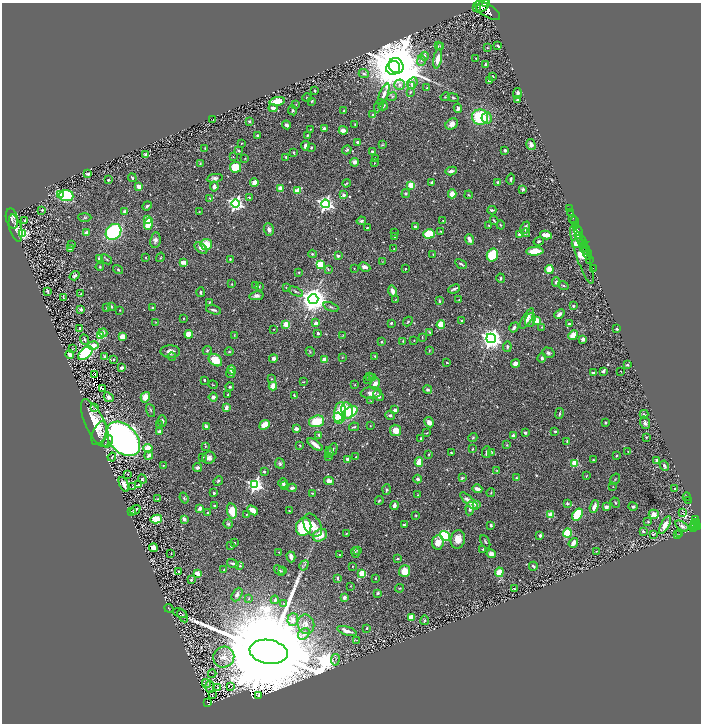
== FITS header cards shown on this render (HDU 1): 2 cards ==
NAXIS1  =                 1397
NAXIS2  =                 1443

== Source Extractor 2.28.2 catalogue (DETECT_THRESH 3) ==
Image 1397 x 1443 px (HDU 1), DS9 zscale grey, zoomed out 1/2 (1 PNG px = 2 x 2 image px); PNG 703 x 726 px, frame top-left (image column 1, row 1442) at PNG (2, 3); each listed source drawn as its Kron ellipse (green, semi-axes under 4 px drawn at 4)
Background 0.621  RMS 0.014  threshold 0.043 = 3 sigma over >= 5 px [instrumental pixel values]
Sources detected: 665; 52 cannot appear on this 1/2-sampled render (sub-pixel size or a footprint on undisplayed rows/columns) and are neither listed nor drawn; of the other 613, the 500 brightest by FLUX_AUTO listed and drawn (113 fainter detections omitted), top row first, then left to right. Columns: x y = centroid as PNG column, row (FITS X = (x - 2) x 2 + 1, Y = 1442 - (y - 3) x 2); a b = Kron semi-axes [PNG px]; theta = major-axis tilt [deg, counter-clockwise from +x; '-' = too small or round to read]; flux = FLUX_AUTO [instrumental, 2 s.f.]
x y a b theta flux
486 3 2 2 - 140
483 6 8 4 43 820
476 8 3 1 - 180
487 11 14 6 -32 1400
438 46 3 3 - 2.1
441 46 4 3 - 2.7
498 46 3 2 - 5.4
487 48 3 3 - 2
424 56 4 3 - 6.9
476 58 2 2 - 2.5
438 59 9 4 80 27
421 61 5 4 - 5.3
486 65 3 3 - 5.2
396 66 8 7 - 27000
393 68 7 6 - 3400
364 74 5 4 - 5.8
493 76 3 2 - 2.3
489 80 3 2 - 9.1
412 83 6 5 - 9.9
400 85 5 5 - 9.9
412 85 4 3 - 3.7
427 88 2 2 - 1.7
315 91 3 2 - 3.6
410 92 3 2 - 3.5
517 93 5 3 - 9.2
384 94 12 4 68 14
392 97 5 3 - 3.4
445 97 5 3 - 2.6
307 98 4 3 - 2.5
453 98 5 3 - 3.3
518 100 3 2 - 3.5
277 101 8 4 11 44
312 101 4 3 - 4.2
296 104 3 2 - 1.8
379 106 7 3 64 4.1
383 106 5 3 - 6.2
273 108 4 3 - 9
458 108 5 4 - 7.9
293 110 5 4 - 4.6
344 111 3 2 - 2.4
373 115 4 3 - 5.6
480 117 8 7 - 150
487 118 6 5 - 13
213 120 3 1 - 1.5
249 121 2 2 - 4.5
452 124 7 5 36 18
286 125 4 3 - 7.5
355 125 2 2 - 3.9
324 128 3 2 - 11
310 129 2 2 - 1.6
343 130 4 3 - 24
257 135 2 2 - 3
307 135 3 2 - 2.8
357 142 3 2 - 5.9
242 143 2 2 - 1.7
382 145 3 2 - 2
531 145 6 4 -74 13
305 146 5 3 - 9.7
205 148 2 2 - 1.5
311 148 3 2 - 2.4
347 150 5 3 - 3.9
505 150 3 3 - 7.5
239 151 4 3 - 3.9
294 152 3 2 - 4.3
372 152 4 3 - 4.1
146 155 2 2 - 27
233 157 2 2 - 1.5
286 157 3 2 - 4.2
245 158 2 2 - 1.5
375 159 2 2 - 2.2
355 162 4 4 - 9.6
200 163 4 3 - 2.4
374 163 3 2 - 1.7
236 167 6 5 - 74
451 171 6 3 12 9.8
88 174 3 2 - 5.9
132 178 4 2 - 4.2
215 178 8 4 10 8.4
511 179 5 3 - 5.3
108 180 3 2 - 3.5
254 182 4 4 - 19
498 182 3 3 - 7.5
347 183 4 3 - 2.6
432 183 3 3 - 11
411 185 4 3 - 36
214 186 5 4 - 12
139 187 4 3 - 25
281 188 2 2 - 45
523 189 3 3 - 4.6
297 191 4 2 - 56
60 194 4 3 - 10
406 194 4 4 - 4.2
452 194 4 4 - 27
344 195 4 3 - 8.6
469 195 4 3 - 2.6
66 196 7 5 -6 190
249 197 3 2 - 2.3
210 198 3 2 - 1.7
235 203 4 4 - 790
325 204 4 4 - 780
147 206 5 2 - 5.6
569 208 2 1 - 4.7
42 210 2 2 - 3.3
492 210 4 3 - 4.3
125 211 3 3 - 9.3
199 212 3 3 - 1.7
571 213 4 1 - 43
85 217 6 4 -2 4.2
573 218 3 1 - 45
12 219 10 6 -76 11
25 220 4 3 - 3.7
147 220 4 4 - 25
361 221 5 3 - 4.9
443 221 2 2 - 1.8
494 221 4 2 - 3.3
574 221 3 1 - 63
148 224 6 4 70 46
500 225 4 2 - 2.5
576 225 4 3 - 26
415 226 4 3 - 4.2
489 226 3 2 - 2.5
16 228 14 6 -75 14
367 228 3 2 - 3.1
525 228 6 3 67 12
269 230 6 5 - 9.5
441 231 3 2 - 2.1
578 231 5 3 - 250
113 232 9 7 48 250
87 233 2 2 - 47
395 233 2 2 - 1.8
526 233 4 4 - 3.3
23 234 4 4 - 240
429 234 6 4 18 96
520 235 4 3 - 14
546 235 6 3 -11 27
580 236 3 2 - 63
395 237 3 3 - 2.7
581 239 8 2 -47 140
155 240 8 5 81 9.9
469 240 5 3 - 13
539 241 5 3 - 4.2
575 243 3 3 - 14
583 243 2 2 - 99
72 244 4 3 - 2.7
206 245 6 5 - 49
584 246 2 2 - 75
201 248 7 4 -37 13
583 248 2 1 - 40
70 249 4 3 - 10
394 249 3 2 - 1.7
586 250 5 1 - 52
535 251 9 4 2 62
312 254 4 4 - 3.5
433 254 3 2 - 1.5
492 255 6 5 - 120
582 255 30 6 -71 110
588 255 5 1 - 180
338 256 4 3 - 5.5
145 257 2 2 - 1.8
160 257 5 2 - 2.2
99 258 4 3 - 4.7
106 259 6 3 -40 3.1
230 259 2 2 - 3.4
590 260 3 1 - 50
183 262 3 3 - 24
382 262 3 3 - 1.6
461 264 6 3 -29 5.5
320 265 3 3 - 150
100 267 4 3 - 3.1
365 267 6 4 -27 11
354 268 2 2 - 2.1
593 268 2 1 - 11
328 269 4 3 - 3.1
405 269 2 2 - 3
549 269 4 3 - 52
118 270 5 2 - 3.2
299 272 3 3 - 2.6
75 276 5 4 - 7
501 278 5 3 - 5.1
556 282 5 4 - 6.4
232 284 3 2 - 1.8
256 286 3 2 - 1.7
563 286 5 2 - 3.1
259 287 4 2 - 1.8
286 288 3 3 - 1.9
454 289 6 2 25 7.4
47 291 4 2 - 4.4
392 291 5 3 - 12
200 292 5 3 - 3.7
296 292 8 3 -25 4.7
81 294 2 2 - 1.6
256 296 7 4 11 12
63 298 3 3 - 2.4
313 299 5 5 - 3900
396 299 4 2 - 1.8
459 300 2 2 - 2
439 301 4 2 - 3.7
209 302 3 2 - 2
111 306 3 3 - 4.2
573 306 3 3 - 4.4
331 307 8 3 -22 4.7
107 308 3 2 - 2.6
152 308 3 3 - 3
81 310 3 3 - 6.9
120 310 2 2 - 1.9
213 310 8 3 -17 6.3
559 314 6 3 41 13
183 318 2 2 - 3
527 318 11 4 60 21
530 320 7 5 72 10
537 320 4 3 - 48
461 321 3 2 - 3.7
156 322 3 2 - 1.5
408 322 5 3 - 3.1
316 323 3 3 - 9.8
391 323 2 2 - 6
570 324 4 2 - 6.8
286 325 3 3 - 54
441 325 4 4 - 57
514 327 5 3 - 8
542 327 4 3 - 2.2
80 328 2 2 - 6.4
273 329 2 2 - 1.9
617 329 2 2 - 4.1
430 332 3 2 - 2.2
103 333 4 4 - 12
318 333 3 3 - 7.8
189 334 4 4 - 38
234 335 4 2 - 1.7
343 335 3 2 - 1.4
573 335 5 4 - 32
101 336 3 3 - 160
122 336 4 4 - 24
422 337 4 2 - 1.8
491 338 5 4 - 2100
85 339 5 3 - 5.3
583 339 4 3 - 8
414 340 2 2 - 1.4
403 341 3 3 - 2.6
381 342 3 2 - 2.9
93 345 5 4 - 32
507 347 5 3 - 4.7
72 348 3 1 - 1.6
207 351 4 3 - 3
429 351 4 3 - 2.2
170 352 10 6 -1 14
229 352 4 3 - 2.6
310 352 5 2 - 1.9
85 353 8 5 42 360
548 353 6 5 - 6.5
70 355 4 3 - 27
172 356 4 3 - 2.7
375 356 3 2 - 3.3
105 357 2 2 - 22
342 357 3 2 - 1.6
273 358 4 4 - 10
542 358 4 3 - 5.6
114 359 2 2 - 1.7
325 359 3 3 - 31
215 360 7 5 -37 56
447 362 3 2 - 2.4
515 364 4 4 - 14
627 365 2 2 - 4.4
121 368 3 2 - 7.7
232 370 5 4 - 19
603 371 3 2 - 7.6
620 371 2 2 - 1.5
593 373 4 2 - 7.1
94 374 2 1 - 2.2
230 374 4 3 - 2.5
369 377 4 3 - 2.4
373 378 3 3 - 3.7
272 379 3 2 - 1.6
367 379 3 3 - 1.8
204 380 2 2 - 5.8
303 382 4 2 - 1.8
375 384 6 4 61 17
213 385 4 2 - 2.2
355 385 2 2 - 1.5
273 386 4 4 - 28
230 387 4 3 - 4.3
102 389 2 1 - 1.6
428 389 5 4 - 5.7
371 393 10 5 4 20
228 394 3 2 - 2.9
294 395 4 2 - 3
378 396 6 4 -50 11
109 397 5 4 - 10
145 397 5 4 - 37
213 397 4 4 - 12
371 401 4 2 - 1.8
95 408 4 3 - 1.8
226 408 4 3 - 17
151 410 7 3 -68 3.7
395 410 3 3 - 11
347 411 8 5 -80 73
350 412 8 5 34 120
340 413 11 6 82 88
559 414 5 2 - 3.8
644 414 4 3 - 3.1
390 415 5 4 - 5.4
338 417 4 4 - 91
162 421 5 4 - 7
317 421 8 5 17 74
429 422 5 4 - 15
606 422 2 2 - 4.1
95 423 26 9 -65 94
645 423 6 5 - 8.1
160 425 3 2 - 1.8
265 425 6 4 41 35
370 426 2 2 - 1.6
206 427 3 3 - 10
354 427 5 3 - 4.1
296 429 4 3 - 12
395 430 6 5 - 37
159 431 2 2 - 24
555 431 4 3 - 2.8
99 433 12 6 67 17
427 433 3 2 - 1.9
525 433 2 2 - 9
319 435 4 3 - 4.4
513 436 3 3 - 12
646 437 2 2 - 2.1
421 438 3 2 - 3.5
473 438 5 3 - 2.9
123 439 20 13 -47 1600
567 441 3 2 - 3.3
108 442 6 4 55 7.8
315 444 9 3 -38 27
300 445 3 2 - 2.9
507 445 3 3 - 1.9
205 446 4 2 - 1.7
148 448 5 4 - 36
472 449 3 2 - 2.5
333 450 7 3 66 6.7
329 452 6 3 -81 5.2
486 452 6 2 83 6.4
492 452 4 2 - 2
628 452 2 2 - 2.4
451 453 2 2 - 2.9
429 454 3 2 - 2.1
149 455 4 3 - 9.4
616 456 2 2 - 3.4
112 457 4 3 - 3
203 457 3 3 - 1.9
329 457 4 3 - 3.6
356 457 2 2 - 3.2
209 458 6 6 - 13
347 459 3 2 - 12
593 460 3 2 - 3.3
656 460 3 2 - 5.7
419 462 4 3 - 42
575 463 3 3 - 110
280 464 5 5 - 5.7
163 465 3 2 - 1.8
664 466 5 3 - 6.6
197 467 4 3 - 8.8
497 470 3 3 - 2
264 471 3 2 - 3.2
128 475 2 2 - 1.9
586 476 4 2 - 1.6
462 478 4 3 - 3.6
516 478 4 3 - 2.9
142 479 5 3 - 4.5
418 479 4 3 - 7.7
615 479 6 2 58 2.2
218 481 5 3 - 3.6
329 481 5 4 - 14
283 483 5 4 - 8
124 484 8 3 -64 14
138 485 3 2 - 4
255 485 4 4 - 670
285 486 4 3 - 4
133 487 2 1 - 1.5
613 487 3 2 - 1.7
292 488 4 3 - 8.4
477 489 5 3 - 11
675 489 3 2 - 3.9
387 490 5 3 - 5.9
214 493 2 2 - 13
312 493 3 2 - 2.7
491 493 4 2 - 2.2
418 495 4 3 - 2.3
687 497 4 1 - 18
184 498 5 3 - 3.8
158 499 3 3 - 1.8
379 501 4 3 - 3.3
469 501 12 3 -44 27
689 501 2 1 - 8.7
567 503 3 3 - 4.4
615 503 5 3 - 3.3
476 504 3 3 - 17
214 506 3 2 - 3.1
394 506 4 2 - 17
594 507 6 3 70 17
606 507 3 3 - 16
633 507 4 4 - 4.7
200 508 3 2 - 18
470 508 7 3 81 9.4
135 510 5 3 - 8.5
253 510 6 3 -39 25
232 511 7 5 -79 61
289 511 2 2 - 2.3
131 512 4 2 - 2.5
207 512 3 3 - 2.9
682 513 2 1 - 20
246 514 2 2 - 1.8
654 514 5 4 - 17
416 515 3 3 - 2.6
550 515 3 3 - 88
577 515 6 4 55 100
156 519 6 4 12 50
184 519 4 3 - 11
695 519 4 2 - 75
648 522 4 3 - 3
696 522 2 2 - 40
695 523 3 1 - 33
228 524 5 4 - 3.6
312 525 12 8 -60 35
404 525 3 3 - 4.7
491 525 3 2 - 4.7
665 525 10 4 62 29
682 526 7 3 -32 10
695 526 2 1 - 76
697 526 3 2 - 110
304 527 9 7 73 250
693 527 5 3 - 160
643 531 2 2 - 6.3
347 533 4 2 - 2.9
567 533 4 4 - 110
679 534 3 2 - 1.8
320 535 7 6 - 47
653 535 4 3 - 3.3
677 535 3 2 - 1.4
445 536 5 4 - 220
540 536 3 2 - 6
458 539 9 7 77 33
438 542 7 6 - 34
485 542 7 2 -63 3.2
234 543 2 2 - 3.9
573 543 5 3 - 18
231 546 2 2 - 3.3
153 548 4 3 - 19
483 549 3 2 - 2.5
357 550 3 2 - 1.7
596 551 3 2 - 1.5
279 552 2 2 - 1.5
355 552 5 2 - 2.8
171 553 3 2 - 1.9
491 554 4 4 - 17
339 555 2 1 - 1.5
291 557 5 3 - 15
397 559 3 2 - 2.9
233 563 6 2 -18 6.3
304 565 5 2 - 4.3
240 566 3 3 - 3.7
352 566 3 2 - 2.6
533 566 4 2 - 4
224 570 3 3 - 1.8
280 570 6 3 -35 5.2
283 571 4 3 - 3.1
405 571 6 5 - 48
179 572 2 2 - 4.7
499 572 5 4 - 53
197 574 3 2 - 38
362 574 3 3 - 110
338 578 4 2 - 4.4
375 579 3 2 - 2.1
191 580 4 3 - 4.7
350 586 2 2 - 1.5
399 588 4 2 - 2.1
514 589 4 3 - 2.3
378 593 4 3 - 5.9
237 595 7 4 62 12
344 597 4 4 - 9.3
249 598 4 3 - 2.3
275 600 4 3 - 4.8
284 603 3 2 - 1.6
169 608 5 2 - 1.8
180 613 7 3 -19 4.7
183 616 7 4 -59 5.7
411 617 4 3 - 43
293 620 6 5 - 17
425 620 5 3 - 4.2
306 624 10 8 -76 20
367 628 2 2 - 6.5
347 631 10 4 -18 19
304 634 6 5 - 9.7
357 640 3 2 - 1.5
269 652 19 12 -9 180000
224 657 11 10 - 22
335 660 6 3 81 4.6
212 674 4 3 - 2.1
206 684 5 3 - 3.8
210 686 6 3 -88 2.9
217 687 3 1 - 2.1
231 687 2 1 - 2.7
212 695 3 2 - 1.6
258 695 2 2 - 1.5
208 703 4 2 - 73
At the frame edge (FLAGS 8, measured only in part): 1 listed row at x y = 486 3
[113 fainter detections neither listed nor drawn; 52 sub-pixel or undisplayed-footprint detections neither listed nor drawn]